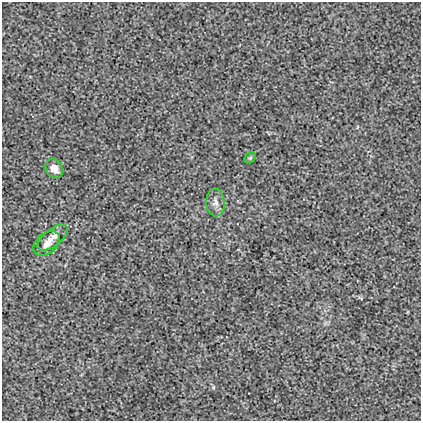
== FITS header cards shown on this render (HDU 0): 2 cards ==
NAXIS1  =                  419
NAXIS2  =                  419

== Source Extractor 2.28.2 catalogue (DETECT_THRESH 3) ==
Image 419 x 419 px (HDU 0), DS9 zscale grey, 1 PNG px = 1 image px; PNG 423 x 423 px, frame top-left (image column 1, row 419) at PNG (2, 2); each listed source drawn as its Kron ellipse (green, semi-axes under 4 px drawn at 4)
Background 0.00252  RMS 0.017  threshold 0.0523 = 3 sigma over >= 5 px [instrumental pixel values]
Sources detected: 5; all 5 listed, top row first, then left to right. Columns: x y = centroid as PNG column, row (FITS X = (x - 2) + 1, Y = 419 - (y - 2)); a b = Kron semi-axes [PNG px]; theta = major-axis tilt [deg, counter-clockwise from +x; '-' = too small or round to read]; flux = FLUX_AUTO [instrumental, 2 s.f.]
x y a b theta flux
250 158 6 4 45 1.6
54 168 10 8 -54 8.1
215 202 14 9 -86 7.3
53 238 18 8 38 9.8
47 244 15 10 39 8.6